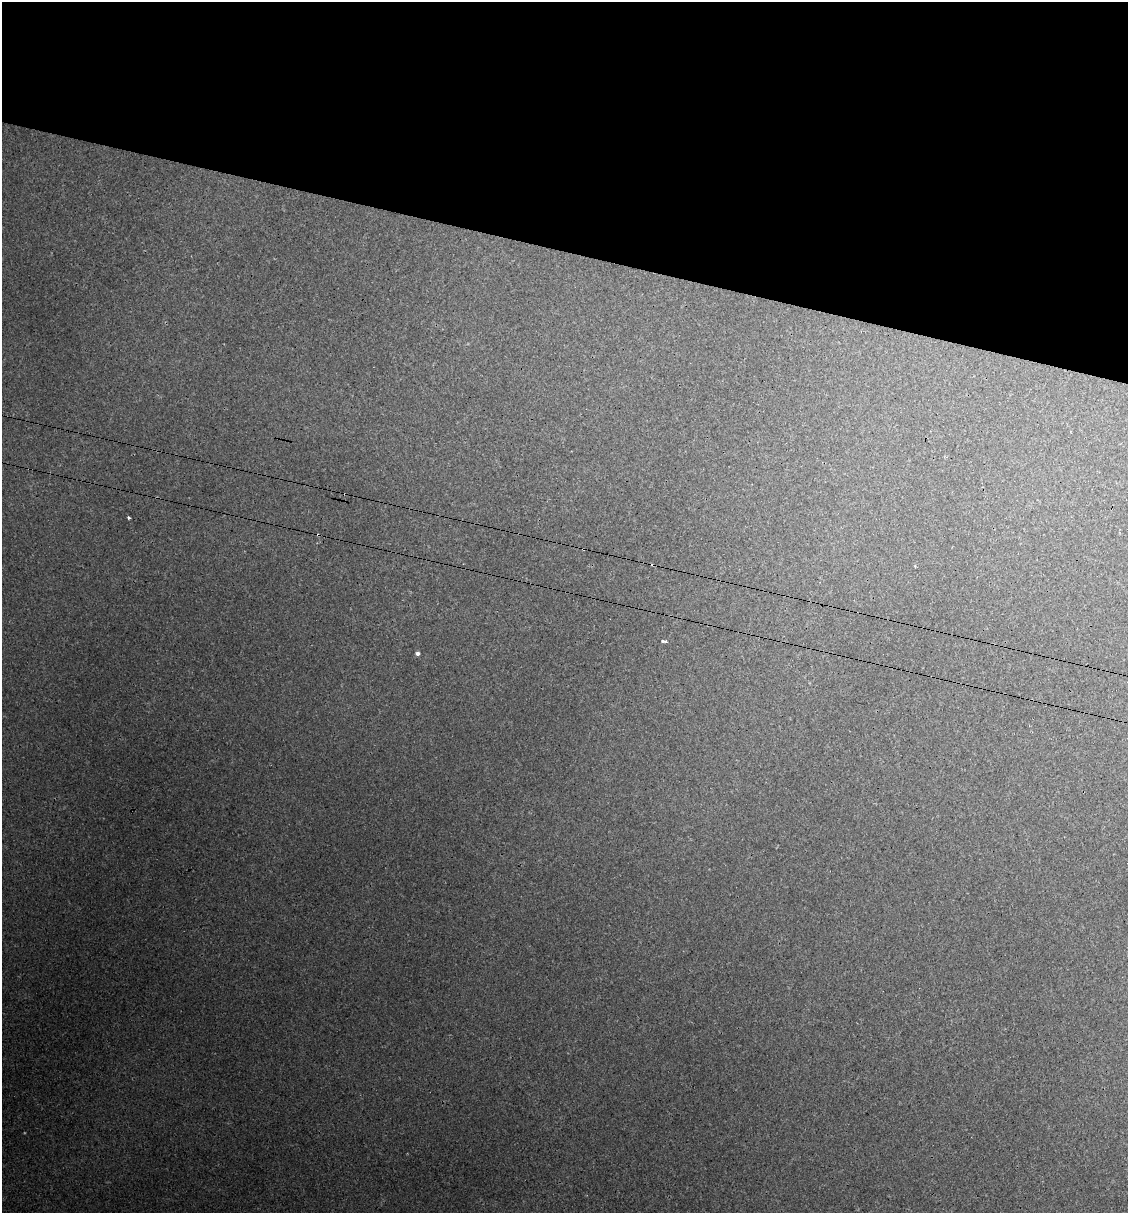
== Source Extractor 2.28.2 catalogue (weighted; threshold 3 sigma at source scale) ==
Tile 2 of 4 x 4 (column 2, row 1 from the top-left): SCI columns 1313-2438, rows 3693-4903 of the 4996 x 4970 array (HDU 1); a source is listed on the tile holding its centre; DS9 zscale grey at full resolution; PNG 1130 x 1215 px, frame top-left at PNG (2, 2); no overlay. Shown black and unused: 21% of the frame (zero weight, under 3 of 4 exposures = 8% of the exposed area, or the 3 px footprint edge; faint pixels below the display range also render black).
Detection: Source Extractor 2.28.2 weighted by HDU 2 'WHT'; one run over the whole footprint, this tile lists its part. Background 0.0181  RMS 0.0024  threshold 0.0108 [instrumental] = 3 sigma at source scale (4.5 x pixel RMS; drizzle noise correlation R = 1.50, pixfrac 1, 0.05/0.05 arcsec/px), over >= 5 px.
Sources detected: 7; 2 cosmic-ray / hot-pixel residue — not listed; the other 5 listed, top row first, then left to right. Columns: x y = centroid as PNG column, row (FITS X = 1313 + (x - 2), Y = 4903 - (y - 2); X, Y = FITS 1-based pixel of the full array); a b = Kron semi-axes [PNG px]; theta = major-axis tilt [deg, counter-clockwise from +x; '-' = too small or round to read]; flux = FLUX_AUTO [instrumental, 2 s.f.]
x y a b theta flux
129 518 3 3 - 0.67
318 535 4 3 - 0.29
915 566 4 3 - 0.25
663 641 5 3 - 1.1
418 653 4 4 - 0.89
Overlapping masked pixels (flux is a lower limit): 1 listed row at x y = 318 535